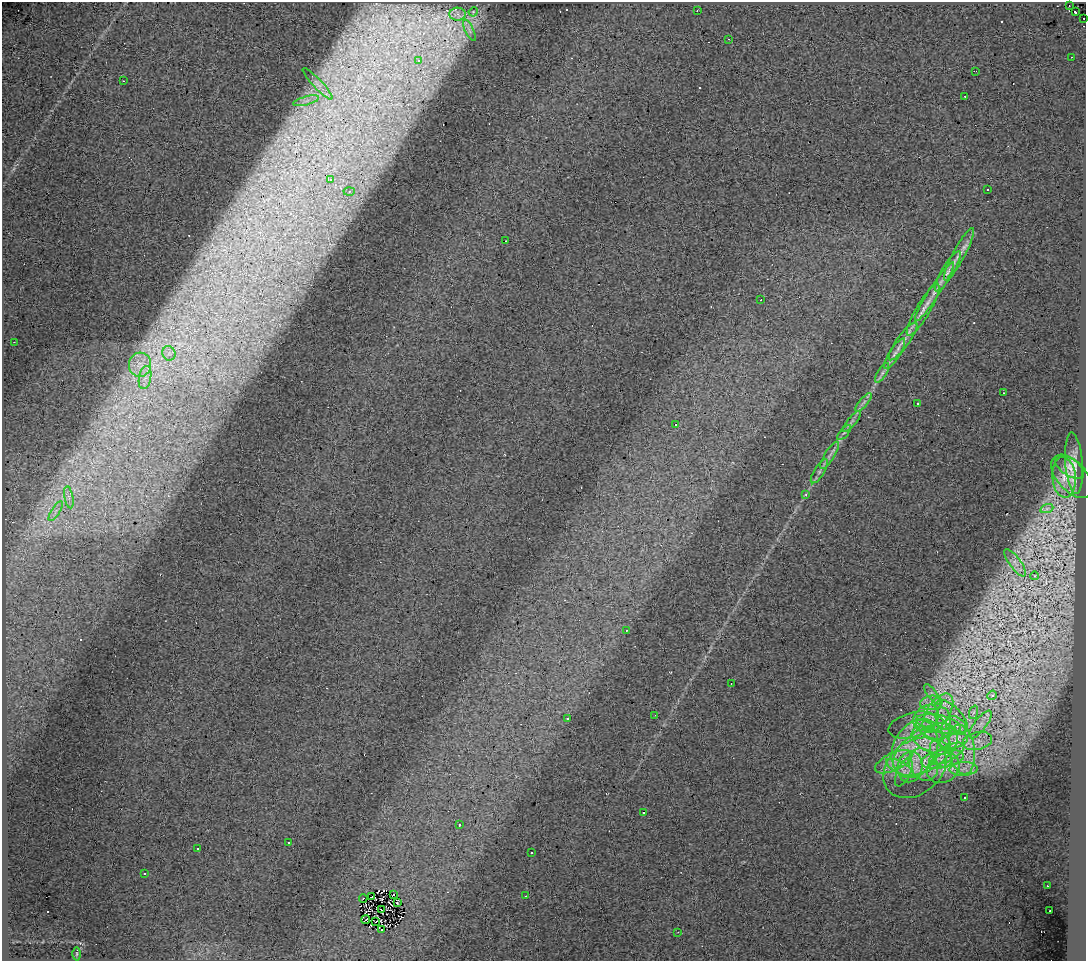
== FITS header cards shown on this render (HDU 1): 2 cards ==
NAXIS1  =                 1084
NAXIS2  =                  959

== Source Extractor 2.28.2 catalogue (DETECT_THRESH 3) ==
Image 1084 x 959 px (HDU 1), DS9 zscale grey, 1 PNG px = 1 image px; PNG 1088 x 963 px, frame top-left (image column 1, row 959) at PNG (2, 2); each listed source drawn as its Kron ellipse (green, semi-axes under 4 px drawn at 4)
Background 1.71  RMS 0.57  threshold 1.71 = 3 sigma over >= 5 px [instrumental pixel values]
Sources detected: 103; all 103 listed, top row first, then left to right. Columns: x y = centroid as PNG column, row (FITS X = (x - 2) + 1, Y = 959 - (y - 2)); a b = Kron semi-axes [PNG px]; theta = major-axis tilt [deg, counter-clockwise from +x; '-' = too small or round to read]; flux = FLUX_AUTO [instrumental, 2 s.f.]
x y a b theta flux
1069 6 3 2 - 40
697 11 2 2 - 26
473 12 5 3 - 35
1075 12 3 2 - 99
458 14 8 6 -3 190
1084 18 2 2 - 33
469 30 11 3 -64 120
729 39 3 2 - 45
1071 57 2 2 - 21
419 60 3 2 - 70
976 71 2 2 - 19
123 81 3 2 - 32
318 84 21 4 -47 230
965 96 3 2 - 47
306 101 13 3 15 150
330 180 3 3 - 100
988 190 2 2 - 32
349 191 5 4 - 55
506 241 2 2 - 30
959 254 29 6 62 470
948 271 23 6 60 360
934 292 35 5 57 470
761 300 2 2 - 25
923 310 30 7 59 540
903 341 23 6 54 350
14 342 3 2 - 49
169 353 7 6 - 160
894 354 18 5 57 230
140 365 12 11 - 470
882 373 11 4 58 120
145 377 12 6 79 250
1003 393 2 2 - 34
864 402 11 4 50 140
917 403 3 3 - 140
852 421 13 4 50 130
676 424 3 2 - 83
844 433 9 4 48 100
830 455 15 5 58 200
1074 463 31 8 -85 470
1070 467 16 8 -34 280
819 471 14 5 58 160
1072 476 26 14 -48 580
1064 477 20 12 -85 620
806 494 3 3 - 99
69 497 11 3 -79 130
1047 508 7 4 19 83
56 511 11 4 58 150
1015 563 16 5 -54 230
1035 576 4 3 - 24
626 630 3 2 - 23
731 684 2 2 - 27
932 694 12 4 -54 170
992 695 5 4 - 60
931 703 11 7 9 300
974 712 7 4 70 95
938 713 22 11 57 950
655 715 2 2 - 17
952 716 21 9 -46 640
926 718 14 11 46 660
568 719 3 3 - 78
943 719 11 7 -75 300
938 724 23 9 -12 790
980 724 17 6 52 320
913 725 25 12 15 800
956 726 11 8 -36 340
929 729 15 8 -32 460
931 740 21 11 -26 1000
954 741 14 7 16 450
977 741 15 9 13 450
915 749 30 22 68 2600
962 749 25 12 -82 1300
925 750 36 20 33 3100
941 754 15 9 -63 640
947 754 19 7 27 620
942 759 22 9 10 740
894 762 20 9 25 640
923 765 17 13 -56 920
910 767 15 12 78 710
900 768 15 6 -28 350
915 768 35 26 41 2400
943 768 17 14 34 810
964 769 14 7 2 350
904 772 15 6 65 300
964 798 3 3 - 55
644 813 3 3 - 420
459 825 3 3 - 400
289 842 3 3 - 62
198 848 3 3 - 66
531 853 3 3 - 100
144 874 3 3 - 57
1047 886 2 2 - 24
393 895 3 2 - 35
526 896 2 2 - 31
372 897 3 2 - 35
363 898 4 2 - 44
397 903 3 2 - 25
381 910 3 2 - 25
1050 911 3 2 - 49
366 919 4 2 - 33
376 921 3 2 - 22
381 929 3 3 - 140
678 932 3 2 - 50
77 954 6 4 89 63
At the frame edge (FLAGS 8, measured only in part): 1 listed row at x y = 1084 18